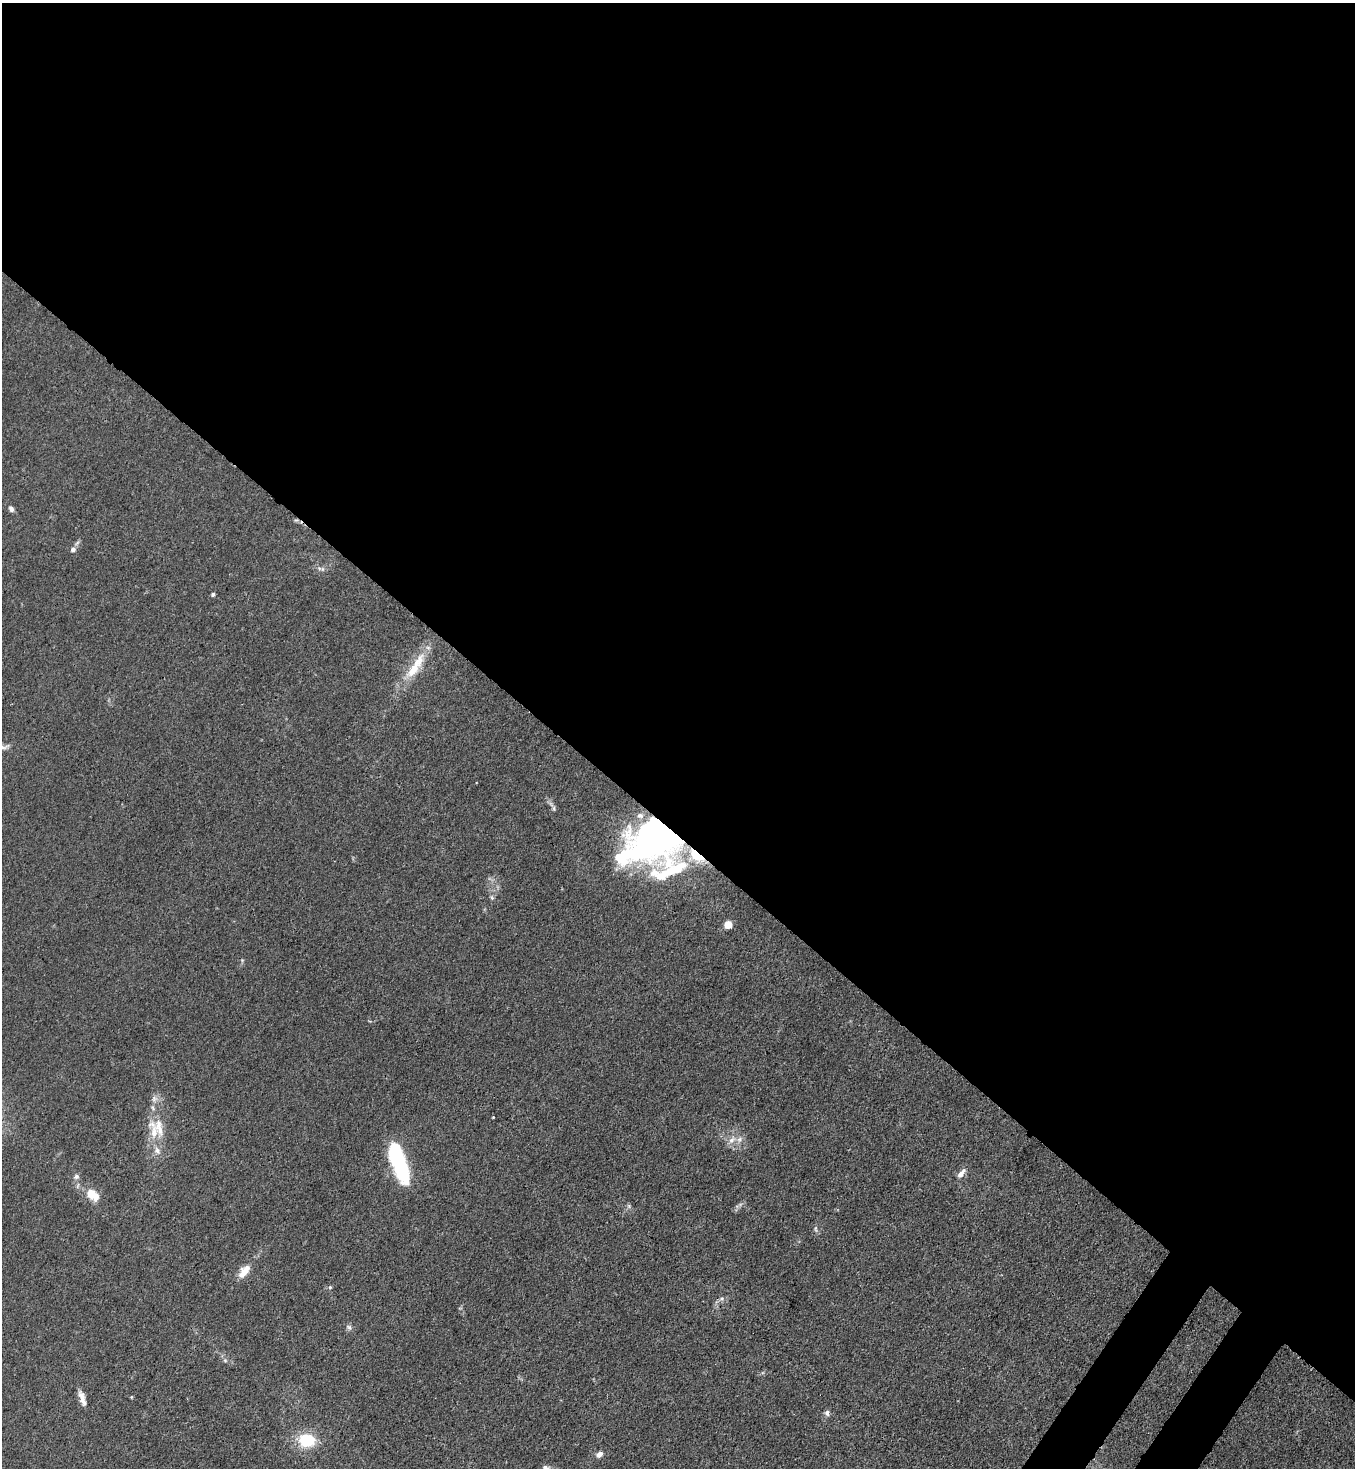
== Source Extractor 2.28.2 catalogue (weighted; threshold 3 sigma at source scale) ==
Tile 3 of 4 x 4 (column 3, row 1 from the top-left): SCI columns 2933-4285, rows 4458-5923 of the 6004 x 5982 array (HDU 1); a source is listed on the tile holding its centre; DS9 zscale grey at full resolution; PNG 1357 x 1470 px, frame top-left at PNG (2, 3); no overlay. Shown black and unused: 58% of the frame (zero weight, under 3 of 4 exposures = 7% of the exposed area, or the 3 px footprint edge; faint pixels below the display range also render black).
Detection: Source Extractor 2.28.2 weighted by HDU 2 'WHT'; one run over the whole footprint, this tile lists its part. Background 0.0206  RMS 0.0028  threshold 0.0127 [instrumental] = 3 sigma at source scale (4.5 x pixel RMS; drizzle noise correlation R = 1.50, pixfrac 1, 0.05/0.05 arcsec/px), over >= 5 px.
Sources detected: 39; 3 inside a brighter object's white glare — not listed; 6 inside a brighter listed object's ellipse — not listed separately; the other 30 listed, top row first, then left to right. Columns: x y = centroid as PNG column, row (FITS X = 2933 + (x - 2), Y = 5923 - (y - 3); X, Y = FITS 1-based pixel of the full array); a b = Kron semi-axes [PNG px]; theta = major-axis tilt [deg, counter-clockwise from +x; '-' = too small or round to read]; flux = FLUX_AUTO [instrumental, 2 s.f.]
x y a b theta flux
11 509 8 6 -60 0.9
73 550 7 6 - 1.1
322 569 6 6 - 0.67
213 594 4 3 - 0.66
415 666 47 12 57 8.7
2 747 20 6 4 1.6
554 808 8 4 -82 0.57
652 839 43 31 -6 95
696 856 19 9 -35 5.5
663 875 32 27 43 13
492 898 8 4 -59 0.51
728 925 5 5 - 8.9
154 1099 9 8 - 1.3
154 1133 38 14 -78 7.5
732 1140 12 6 40 1.6
399 1164 34 12 -75 32
961 1173 13 6 50 1.7
76 1176 7 6 - 0.8
92 1194 12 8 -35 6.4
629 1206 6 5 - 0.48
816 1229 10 4 -85 0.58
244 1271 18 8 51 3.8
330 1287 5 5 - 0.36
349 1327 9 6 -34 0.77
225 1360 6 4 -1 0.44
82 1398 19 6 -73 2.1
827 1413 7 6 - 0.9
306 1440 17 14 -5 11
599 1454 7 5 31 1.7
546 1468 15 6 -30 1.4
Overlapping masked pixels (flux is a lower limit): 2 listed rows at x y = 652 839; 696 856
Isophote crosses this tile's border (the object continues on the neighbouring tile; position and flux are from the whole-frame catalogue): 2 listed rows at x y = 2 747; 546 1468